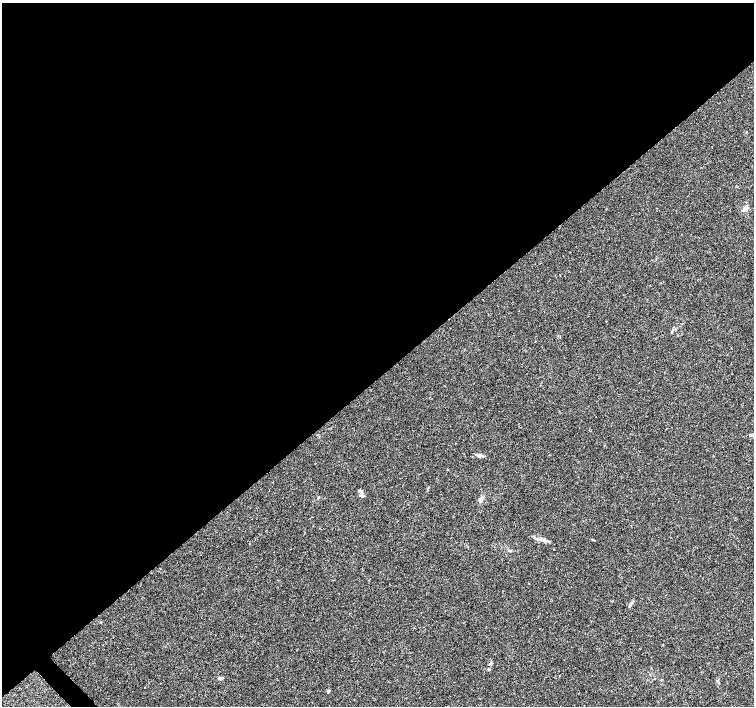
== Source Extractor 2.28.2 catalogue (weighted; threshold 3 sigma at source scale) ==
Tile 2 of 4 x 4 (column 2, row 1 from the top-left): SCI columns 1505-3008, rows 4373-5779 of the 6022 x 5995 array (HDU 1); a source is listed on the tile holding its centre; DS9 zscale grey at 2 x 2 block average (1 PNG px = mean of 2 x 2 image px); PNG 756 x 708 px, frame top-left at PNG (2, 3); no overlay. Shown black and unused: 54% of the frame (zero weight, under 3 of 4 exposures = <1% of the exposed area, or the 3 px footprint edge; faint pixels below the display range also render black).
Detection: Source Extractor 2.28.2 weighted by HDU 2 'WHT'; one run over the whole footprint, this tile lists its part. Background 0.00756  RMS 0.0021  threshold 0.00959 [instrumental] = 3 sigma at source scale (4.5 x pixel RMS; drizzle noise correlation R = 1.50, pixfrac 1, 0.0396/0.0396 arcsec/px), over >= 5 px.
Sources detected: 13; all 13 listed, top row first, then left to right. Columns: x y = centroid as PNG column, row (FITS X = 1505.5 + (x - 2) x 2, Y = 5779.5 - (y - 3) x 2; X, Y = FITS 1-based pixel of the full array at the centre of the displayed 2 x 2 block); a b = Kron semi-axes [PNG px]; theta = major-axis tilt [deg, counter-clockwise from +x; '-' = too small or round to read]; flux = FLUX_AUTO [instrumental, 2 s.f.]
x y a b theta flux
746 208 7 4 51 2.2
752 435 5 4 - 0.7
479 455 8 4 -14 1.4
362 495 8 4 -61 1.4
481 500 6 4 56 1.1
540 539 5 3 - 0.91
593 540 3 2 - 0.35
510 550 3 2 - 0.36
629 606 4 3 - 0.53
101 622 2 2 - 0.27
488 669 3 3 - 0.55
221 678 5 3 - 0.99
328 691 3 3 - 0.49
Diffuse or blended objects may show on this block-average render without a row.